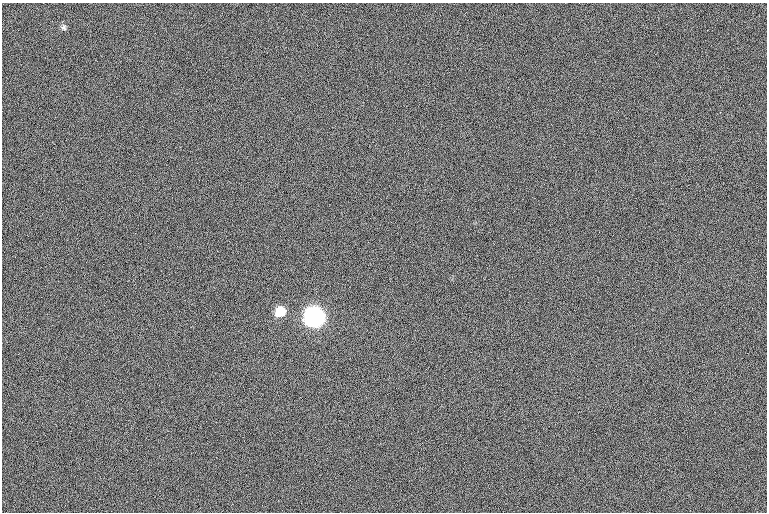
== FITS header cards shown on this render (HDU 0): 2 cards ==
NAXIS1  =                 765  / length of data axis 1
NAXIS2  =                 510  / length of data axis 2

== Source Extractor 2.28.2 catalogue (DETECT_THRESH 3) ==
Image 765 x 510 px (HDU 0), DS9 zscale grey, 1 PNG px = 1 image px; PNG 769 x 514 px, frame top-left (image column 1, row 510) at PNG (2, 3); no overlay
Background 0.875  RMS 12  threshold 36.7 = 3 sigma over >= 5 px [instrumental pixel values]
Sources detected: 3; all 3 listed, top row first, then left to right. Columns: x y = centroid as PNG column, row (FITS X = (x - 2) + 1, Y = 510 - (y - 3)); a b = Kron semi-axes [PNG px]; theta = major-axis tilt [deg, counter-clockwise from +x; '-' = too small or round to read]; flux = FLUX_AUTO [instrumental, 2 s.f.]
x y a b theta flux
64 27 8 7 - 2000
280 312 8 8 - 24000
315 317 9 9 - 520000